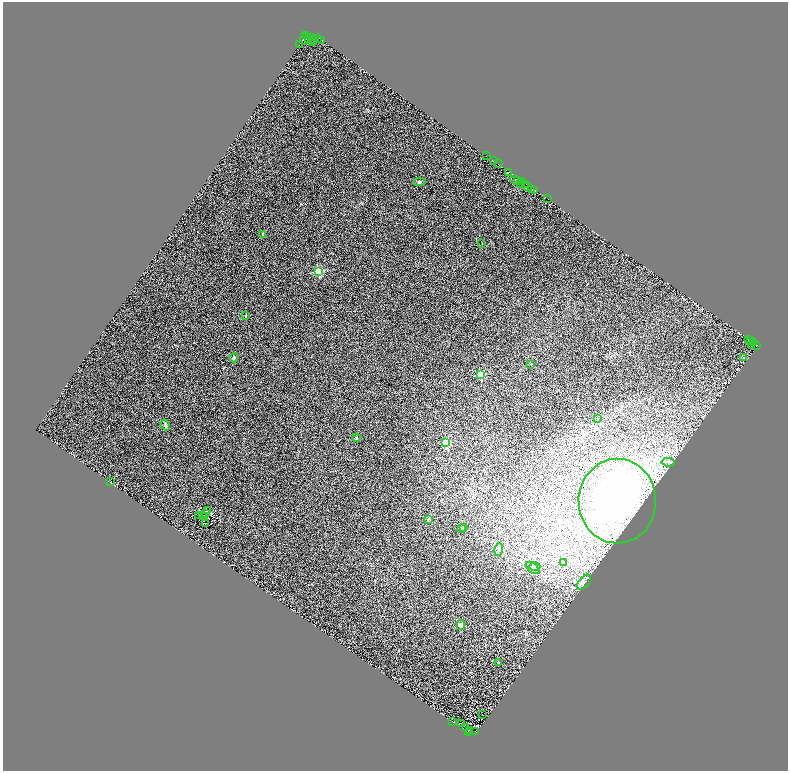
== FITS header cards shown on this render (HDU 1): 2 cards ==
NAXIS1  =                 1571
NAXIS2  =                 1537

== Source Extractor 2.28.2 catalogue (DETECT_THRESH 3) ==
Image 1571 x 1537 px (HDU 1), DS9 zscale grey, zoomed out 1/2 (1 PNG px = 2 x 2 image px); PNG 790 x 773 px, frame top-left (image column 2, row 1537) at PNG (3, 2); each listed source drawn as its Kron ellipse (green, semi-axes under 4 px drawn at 4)
Background 1.64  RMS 1.7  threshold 5.04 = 3 sigma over >= 5 px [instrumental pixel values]
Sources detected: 96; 30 cannot appear on this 1/2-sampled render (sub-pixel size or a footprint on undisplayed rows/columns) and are neither listed nor drawn; the other 66 listed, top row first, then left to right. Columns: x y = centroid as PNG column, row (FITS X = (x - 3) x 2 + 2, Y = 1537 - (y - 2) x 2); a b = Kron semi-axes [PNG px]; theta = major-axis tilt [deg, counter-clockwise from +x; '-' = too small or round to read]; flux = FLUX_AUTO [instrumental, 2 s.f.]
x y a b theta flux
305 36 2 1 - 2100
312 37 3 2 - 2200
318 38 3 2 - 4700
304 39 6 4 86 5100
308 39 2 1 - 2900
314 40 2 1 - 560
322 41 3 2 - 2300
313 42 2 2 - 190
300 44 2 1 - 8400
486 156 2 1 - 390
493 161 4 2 - 230
498 164 2 1 - 200
508 173 2 1 - 1000
515 180 5 1 - 190
518 181 2 1 - 220
522 181 4 1 - 1500
420 182 6 4 -2 500
521 183 2 1 - 170
525 185 3 2 - 2900
528 186 3 2 - 4600
532 189 2 1 - 1500
534 190 2 1 - 2500
547 199 2 1 - 430
263 234 2 2 - 990
482 243 2 2 - 140
318 271 3 3 - 26000
246 316 2 2 - 1100
749 339 2 1 - 110
750 340 2 1 - 330
753 342 3 1 - 290
756 345 3 2 - 5500
751 346 3 2 - 210
234 358 4 4 - 460
744 358 2 2 - 1400
531 364 2 2 - 130
480 375 3 3 - 20000
598 419 2 2 - 410
165 425 6 3 -58 470
356 438 4 3 - 440
446 443 3 3 - 16000
668 462 7 4 -5 910
111 482 2 1 - 310
617 501 42 39 -90 85000
207 511 4 1 - 29
205 514 2 1 - 110
199 516 2 1 - 90
202 516 2 1 - 100
205 516 2 1 - 91
428 519 3 3 - 320
205 524 2 1 - 120
462 528 4 3 - 270
464 528 4 3 - 270
499 550 6 4 75 730
563 563 3 3 - 170
535 566 6 3 0 410
533 568 8 4 -39 870
584 582 9 5 50 970
460 625 5 4 - 1100
499 662 4 3 - 310
482 715 2 1 - 84
453 721 3 1 - 120
462 723 2 1 - 71
466 728 2 1 - 87
470 730 3 1 - 69
468 732 3 2 - 1000
476 732 2 1 - 520
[30 sub-pixel or undisplayed-footprint detections neither listed nor drawn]